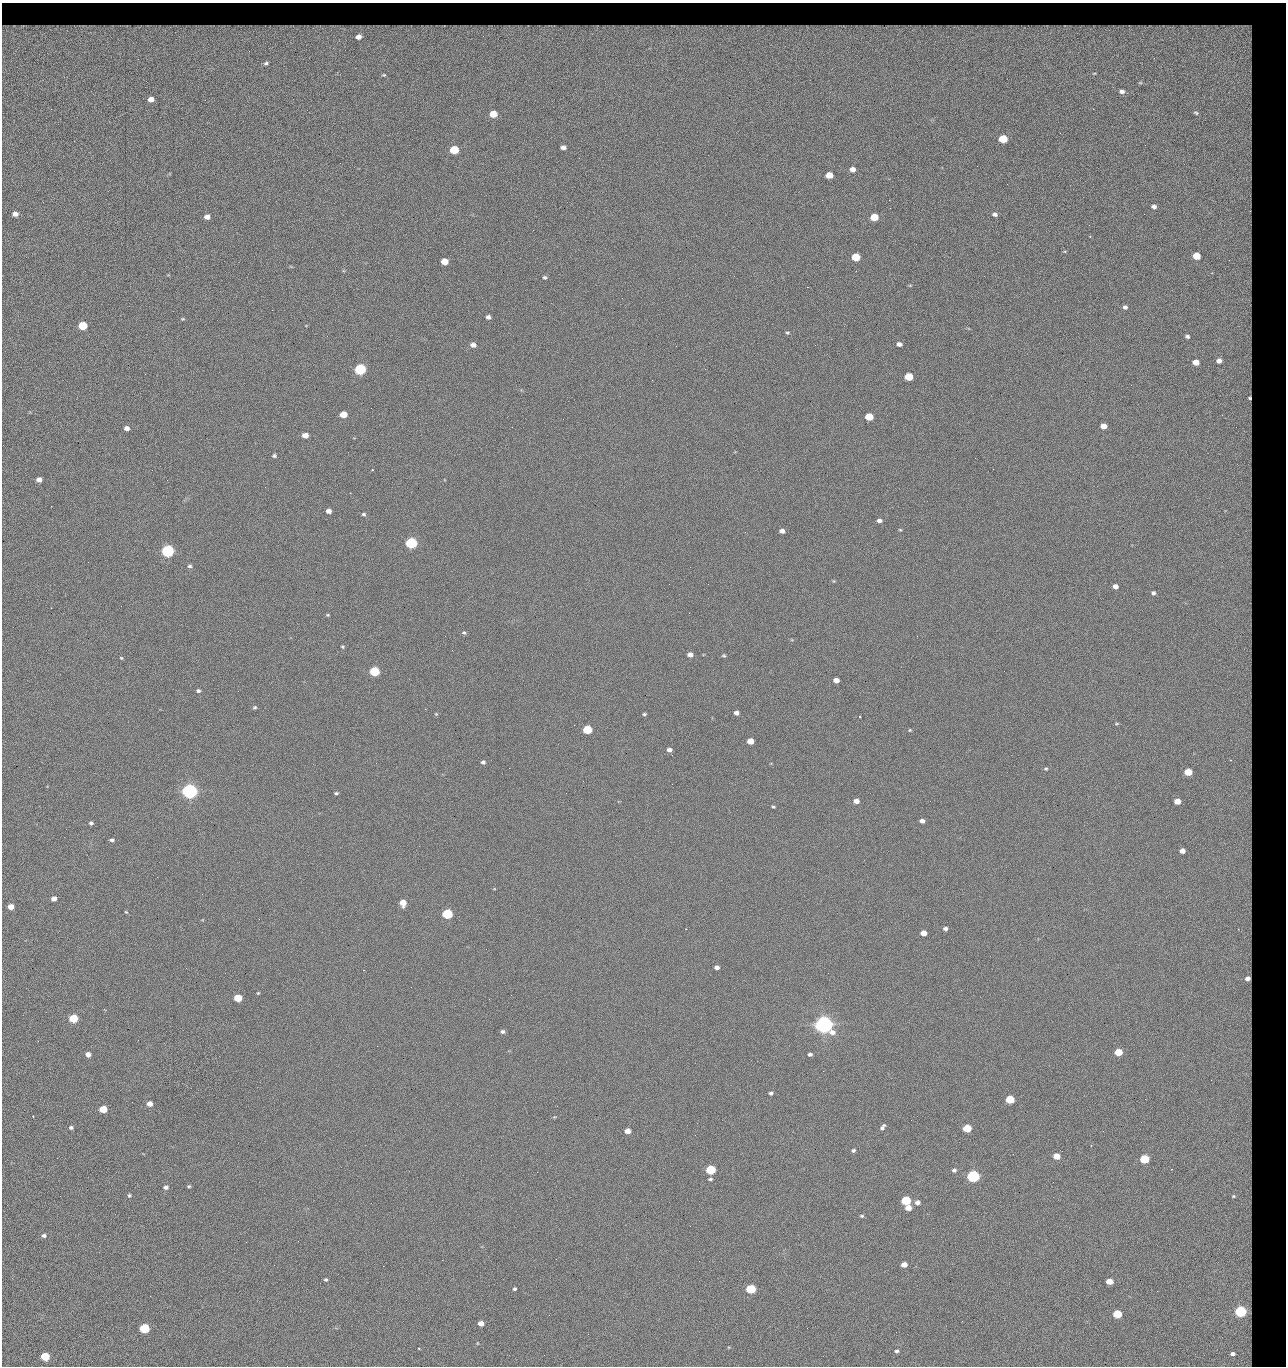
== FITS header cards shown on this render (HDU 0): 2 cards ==
NAXIS1  =                 1284 / length of data axis 1
NAXIS2  =                 1364 / length of data axis 2

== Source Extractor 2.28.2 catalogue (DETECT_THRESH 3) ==
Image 1284 x 1364 px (HDU 0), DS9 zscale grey, 1 PNG px = 1 image px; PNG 1288 x 1368 px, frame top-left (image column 1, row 1364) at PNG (2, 3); no overlay
Background 124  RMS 14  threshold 42.5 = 3 sigma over >= 5 px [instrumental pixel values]
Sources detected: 223; all 223 listed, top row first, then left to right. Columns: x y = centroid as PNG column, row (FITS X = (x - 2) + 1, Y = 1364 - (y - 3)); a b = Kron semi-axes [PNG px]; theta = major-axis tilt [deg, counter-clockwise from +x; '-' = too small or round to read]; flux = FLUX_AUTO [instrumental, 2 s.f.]
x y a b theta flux
84 26 11 2 -7 2.2e+03
125 26 26 3 -2 4.7e+03
175 26 13 3 0 1.9e+03
210 26 19 3 0 3.9e+03
320 26 7 3 -37 8.6e+02
334 26 11 4 7 2.1e+03
386 26 8 3 4 1.4e+03
443 26 13 4 1 2.3e+03
465 26 7 2 8 1.2e+03
673 26 12 3 1 2.1e+03
758 26 6 3 2 1.6e+03
843 26 12 3 -10 1.9e+03
935 26 6 3 -19 8.8e+02
1011 26 9 3 4 1.8e+03
23 27 13 4 8 2.5e+03
281 27 5 4 - 2.0e+03
400 27 10 5 6 1.7e+03
422 27 9 3 -48 4.8e+02
491 27 6 4 -16 2.1e+03
547 27 16 4 9 4.3e+03
625 27 8 4 -17 2.6e+03
704 27 19 3 8 4.2e+03
743 27 7 5 3 1.5e+03
876 27 15 3 -7 3.3e+03
977 27 4 2 - 7.1e+02
1046 27 8 4 -14 1.6e+03
1065 27 7 4 -13 1.8e+03
56 28 6 3 54 1.1e+03
596 28 5 5 - 1.7e+03
807 28 5 4 - 1.4e+03
958 28 9 3 -42 1.3e+03
1024 28 7 4 0 2.3e+03
786 29 9 6 -21 4.0e+03
914 29 10 4 37 2.4e+03
1171 29 12 8 -1 6.3e+03
359 36 13 10 32 1.4e+04
1228 52 72 51 -55 2.9e+05
1154 58 3 2 - 1.6e+03
266 63 4 3 - 1.2e+03
384 75 4 2 - 7.1e+02
1122 91 4 3 - 2.5e+03
151 99 5 4 - 8.1e+03
1196 113 6 4 -23 1.5e+03
493 114 6 5 - 2.3e+04
1003 139 6 5 - 4.4e+04
1145 145 2 2 - 1.2e+03
563 147 5 4 - 3.9e+03
454 150 6 5 - 5.4e+04
853 169 5 4 - 6.2e+03
829 175 6 5 - 1.6e+04
1007 184 2 2 - 1.9e+03
822 200 2 2 - 2.4e+03
889 200 2 2 - 1.8e+04
1154 206 5 4 - 3.4e+03
15 214 5 4 - 5.2e+03
995 214 6 5 - 2.7e+03
207 217 5 4 - 6.0e+03
874 217 6 5 - 2.8e+04
1089 225 3 2 - 7.1e+02
1090 236 2 2 - 8.0e+02
1196 256 5 5 - 2.4e+04
856 257 6 5 - 4.2e+04
1229 260 3 3 - 9.7e+02
444 261 5 5 - 2.0e+04
545 277 5 4 - 1.7e+03
910 285 6 3 19 8.7e+02
807 287 2 2 - 2.7e+04
622 298 2 2 - 5.0e+02
1125 307 5 4 - 2.7e+03
272 310 2 2 - 6.9e+02
488 317 5 4 - 3.2e+03
183 319 5 4 - 1.1e+03
83 326 5 5 - 5.3e+04
787 333 6 4 -3 1.3e+03
1187 336 4 4 - 2.1e+03
899 344 5 4 - 3.8e+03
473 345 6 5 - 5.1e+03
815 345 2 2 - 6.3e+02
676 346 2 2 - 3.4e+03
1219 361 6 5 - 5.3e+03
1196 362 5 4 - 1.0e+04
360 369 6 5 - 1.6e+05
705 369 2 2 - 5.0e+02
909 377 5 5 - 4.0e+04
1249 398 4 3 - 1.4e+03
343 414 5 4 - 2.0e+04
1222 415 3 2 - 1.1e+03
869 417 5 5 - 3.3e+04
1104 426 5 4 - 1.0e+04
127 428 5 4 - 4.9e+03
305 435 5 4 - 9.6e+03
274 456 5 4 - 1.7e+03
975 458 2 2 - 3.4e+03
993 469 2 2 - 5.1e+02
152 470 2 2 - 2.7e+03
372 470 2 2 - 7.8e+02
39 479 5 4 - 5.9e+03
51 506 2 2 - 9.4e+02
329 511 5 4 - 5.3e+03
364 514 6 4 -1 1.6e+03
879 520 6 4 -3 3.3e+03
900 530 4 4 - 1.0e+03
782 531 5 4 - 4.9e+03
745 532 2 2 - 6.9e+02
411 543 6 5 - 2.0e+05
168 551 6 5 - 3.3e+05
189 566 6 5 - 1.8e+03
834 581 4 4 - 9.4e+02
708 584 2 2 - 7.1e+02
1115 586 5 4 - 5.2e+03
1153 593 4 4 - 2.2e+03
51 608 2 2 - 5.0e+02
328 615 5 3 - 1.1e+03
464 633 6 5 - 1.7e+03
342 647 4 4 - 1.1e+03
690 654 5 4 - 5.3e+03
724 655 5 4 - 1.2e+03
121 658 5 4 - 9.9e+02
374 671 6 5 - 9.2e+04
836 680 5 4 - 7.3e+03
198 691 5 4 - 2.0e+03
255 707 5 5 - 1.5e+03
736 713 5 4 - 4.1e+03
436 714 5 3 - 8.9e+02
644 714 5 3 - 1.4e+03
860 717 3 2 - 6.6e+02
1117 724 6 3 9 1.0e+03
587 729 5 5 - 5.7e+04
910 730 4 3 - 1.0e+03
750 741 5 4 - 1.5e+04
669 750 5 4 - 3.6e+03
672 755 3 2 - 7.6e+02
1231 760 5 3 - 7.9e+02
483 762 5 4 - 2.6e+03
509 768 2 2 - 3.2e+03
1046 769 5 4 - 1.3e+03
1188 772 5 5 - 2.7e+04
672 784 2 2 - 2.1e+03
190 791 6 5 - 7.2e+05
336 793 5 4 - 1.4e+03
856 801 5 4 - 6.0e+03
1177 801 5 4 - 1.3e+04
773 807 4 3 - 1.3e+03
922 821 4 4 - 4.1e+03
91 823 5 5 - 2.1e+03
112 840 5 4 - 2.2e+03
1182 851 5 4 - 6.0e+03
54 899 5 4 - 5.7e+03
403 903 5 5 - 1.4e+04
11 907 5 4 - 9.9e+03
126 912 5 3 - 9.8e+02
447 914 6 5 - 1.3e+05
686 929 3 3 - 9.1e+02
945 929 4 4 - 2.8e+03
924 933 5 4 - 9.4e+03
717 967 4 4 - 3.5e+03
364 970 3 2 - 6.8e+02
1248 978 5 4 - 5.0e+03
258 993 4 3 - 9.2e+02
238 998 5 5 - 3.4e+04
489 999 2 2 - 2.2e+03
73 1018 5 5 - 5.3e+04
824 1024 7 6 - 1.1e+06
502 1031 5 5 - 2.3e+03
377 1046 2 2 - 5.3e+03
1118 1052 5 5 - 2.9e+04
88 1054 5 4 - 6.2e+03
810 1054 4 3 - 2.1e+03
823 1071 3 2 - 1.3e+03
1211 1080 2 2 - 1.9e+03
771 1093 4 3 - 2.2e+03
1010 1099 5 5 - 4.8e+04
1145 1099 2 2 - 2.6e+03
150 1104 5 4 - 7.3e+03
103 1109 5 5 - 3.1e+04
33 1116 3 2 - 8.4e+02
554 1117 4 3 - 8.1e+02
71 1127 5 4 - 1.9e+03
882 1127 7 4 53 2.6e+03
967 1128 5 5 - 4.5e+04
627 1131 5 4 - 9.1e+03
695 1135 3 2 - 9.6e+02
853 1150 4 4 - 1.8e+03
1057 1156 5 4 - 1.7e+04
57 1158 2 2 - 2.4e+03
1144 1159 5 5 - 5.9e+04
711 1170 5 5 - 7.9e+04
954 1170 5 5 - 2.3e+03
537 1172 3 2 - 9.6e+02
973 1176 6 5 - 2.8e+05
710 1179 5 3 - 1.5e+03
1053 1182 2 2 - 1.1e+03
189 1186 5 4 - 1.2e+03
166 1187 6 5 - 2.7e+03
129 1195 5 4 - 1.5e+03
1233 1196 7 5 -13 2.2e+03
906 1200 5 5 - 8.6e+04
917 1202 6 5 - 3.9e+03
908 1208 5 4 - 9.6e+03
862 1216 5 3 - 1.4e+03
44 1235 6 5 - 2.5e+03
246 1242 2 2 - 2.3e+03
442 1260 2 2 - 8.4e+03
274 1265 2 2 - 1.8e+03
904 1265 5 4 - 8.8e+03
383 1266 2 2 - 5.4e+03
326 1279 4 4 - 1.5e+03
1109 1281 5 4 - 1.4e+04
515 1289 3 3 - 1.6e+03
751 1289 5 5 - 8.1e+04
1241 1311 6 5 - 2.0e+05
1117 1314 5 5 - 4.6e+04
549 1315 2 2 - 4.7e+02
962 1321 2 2 - 2.9e+03
481 1323 5 4 - 7.8e+03
144 1328 5 5 - 1.0e+05
588 1334 3 2 - 8.9e+02
477 1343 5 3 - 6.9e+02
419 1349 3 2 - 7.6e+02
897 1351 5 4 - 2.1e+03
1233 1354 8 6 1 4.8e+03
544 1355 2 2 - 3.6e+03
45 1356 5 5 - 5.4e+04

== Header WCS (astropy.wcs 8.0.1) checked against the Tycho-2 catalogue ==
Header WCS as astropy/WCSLIB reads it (CRVAL/CRPIX/CD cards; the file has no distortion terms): RA---TAN/DEC--TAN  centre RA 15:41:43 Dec +51:58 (235.43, +51.97 deg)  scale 1.26 arcsec/px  FOV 26.9' x 28.5'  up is +92 deg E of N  parity flipped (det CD > 0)
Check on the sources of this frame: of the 60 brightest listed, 10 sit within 2.0 arcsec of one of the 13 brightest Tycho-2 stars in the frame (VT <= 12.29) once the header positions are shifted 0.43 arcsec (0.21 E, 0.38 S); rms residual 0.90 arcsec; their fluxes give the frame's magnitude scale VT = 24.51 - 2.5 log10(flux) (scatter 0.20 mag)
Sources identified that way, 10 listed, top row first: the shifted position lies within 2.0 arcsec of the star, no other Tycho-2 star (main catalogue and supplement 1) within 4.0 arcsec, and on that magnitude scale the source's flux lands within +1.5 / -3 mag of the star's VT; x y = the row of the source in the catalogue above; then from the Tycho-2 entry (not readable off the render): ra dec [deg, ICRS J2000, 3 dp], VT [Tycho-2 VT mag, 2 dp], TYC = Tycho-2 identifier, HIP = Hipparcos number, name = IAU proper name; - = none
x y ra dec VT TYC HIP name
360 369 235.614 +52.064 11.61 3489-1132-1 - -
411 543 235.514 +52.049 11.19 3489-1407-1 - -
168 551 235.515 +52.133 11.12 3489-1380-1 - -
190 791 235.378 +52.130 9.31 3489-1322-1 76850 -
447 914 235.303 +52.042 11.52 3489-958-1 - -
824 1024 235.232 +51.912 9.59 3489-824-1 - -
973 1176 235.143 +51.862 10.97 3489-1016-1 - -
906 1200 235.131 +51.886 12.29 3489-908-1 - -
751 1289 235.084 +51.941 11.45 3489-1346-1 - -
144 1328 235.075 +52.152 11.74 3489-912-1 - -